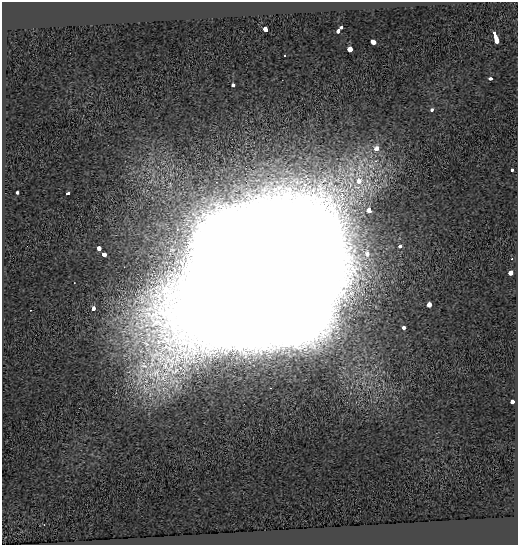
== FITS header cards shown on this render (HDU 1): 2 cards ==
NAXIS1  =                  516
NAXIS2  =                  543

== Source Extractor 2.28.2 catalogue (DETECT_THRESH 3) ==
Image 516 x 543 px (HDU 1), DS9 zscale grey, 1 PNG px = 1 image px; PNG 520 x 547 px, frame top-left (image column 1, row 543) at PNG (2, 2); no overlay
Background 0.0997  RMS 0.12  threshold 0.361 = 3 sigma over >= 5 px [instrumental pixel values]
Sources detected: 28; all 28 listed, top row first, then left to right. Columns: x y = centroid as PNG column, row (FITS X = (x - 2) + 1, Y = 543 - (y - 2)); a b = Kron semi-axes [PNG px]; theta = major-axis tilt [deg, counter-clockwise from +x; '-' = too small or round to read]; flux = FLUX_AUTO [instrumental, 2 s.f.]
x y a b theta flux
341 27 3 3 - 5.6e+01
266 30 5 3 - 2.9e+02
338 31 4 3 - 1.1e+02
495 34 5 3 - 2.7e+02
496 39 7 3 -84 3.7e+02
373 42 5 3 - 7.3e+02
350 49 4 3 - 8.7e+02
285 56 3 3 - 1.8e+01
491 79 4 3 - 1.3e+02
233 86 3 3 - 1.6e+02
431 110 4 3 - 6.7e+01
377 148 4 4 - 1.8e+02
512 169 3 3 - 7.4e+01
17 192 3 3 - 4.8e+01
67 194 4 3 - 2.0e+02
369 210 4 3 - 5.8e+02
400 246 4 3 - 5.4e+01
99 249 4 3 - 2.7e+02
367 254 9 7 -76 5.0e+01
103 255 4 3 - 1.8e+02
512 259 2 2 - 6.4e+00
511 273 4 3 - 7.8e+02
262 278 56 52 34 2.5e+06
429 304 4 3 - 6.7e+02
93 309 4 3 - 2.8e+02
30 310 2 2 - 4.7e+00
404 327 4 3 - 1.2e+02
512 402 4 3 - 8.1e+02